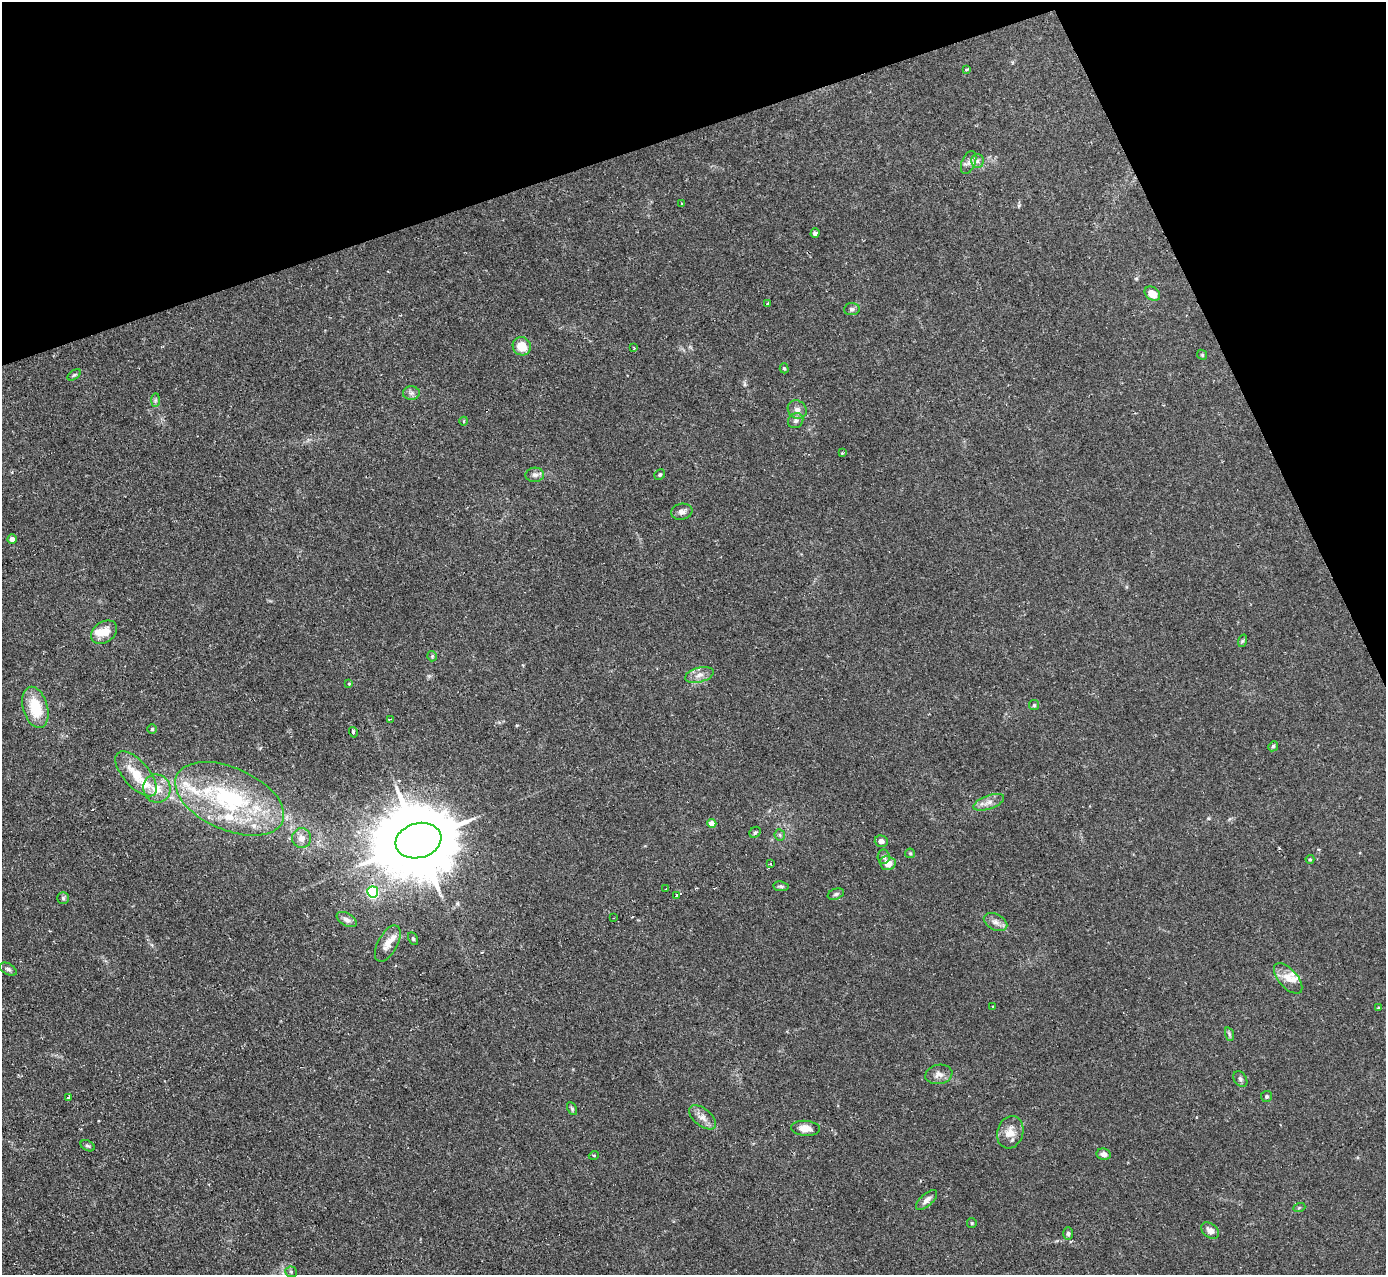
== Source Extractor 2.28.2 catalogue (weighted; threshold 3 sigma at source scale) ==
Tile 3 of 4 x 4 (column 3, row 1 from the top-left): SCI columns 2767-4150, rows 3966-5238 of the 5533 x 5515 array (HDU 1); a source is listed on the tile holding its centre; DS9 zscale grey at full resolution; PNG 1388 x 1277 px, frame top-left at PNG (2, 2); each listed source drawn as its Kron ellipse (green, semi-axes under 4 px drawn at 4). Shown black and unused: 18% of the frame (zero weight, under 2 of 3 exposures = <1% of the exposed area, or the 3 px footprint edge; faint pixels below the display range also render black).
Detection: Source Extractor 2.28.2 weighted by HDU 2 'WHT'; one run over the whole footprint, this tile lists its part. Background 0.0666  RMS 0.0051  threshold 0.0229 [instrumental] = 3 sigma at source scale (4.5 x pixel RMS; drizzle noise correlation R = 1.50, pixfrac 1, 0.05/0.05 arcsec/px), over >= 5 px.
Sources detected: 94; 2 cosmic-ray / hot-pixel residue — neither listed nor drawn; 10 inside a brighter listed object's ellipse — not listed separately; the other 82 listed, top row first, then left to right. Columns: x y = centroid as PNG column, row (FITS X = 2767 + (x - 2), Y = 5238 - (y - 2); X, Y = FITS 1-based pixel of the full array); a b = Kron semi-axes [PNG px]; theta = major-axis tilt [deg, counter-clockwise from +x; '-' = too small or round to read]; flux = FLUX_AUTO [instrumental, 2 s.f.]
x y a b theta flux
966 69 3 3 - 1
977 161 7 6 - 1.7
969 162 12 6 68 2.4
682 203 3 2 - 0.5
815 233 5 4 - 2
1152 294 8 6 -35 6.1
767 303 3 3 - 1.2
852 309 8 6 5 1.2
522 346 9 8 - 8.1
634 348 3 3 - 0.58
1202 355 5 4 - 0.61
784 368 5 4 - 0.61
74 375 7 4 35 0.77
411 393 8 7 - 1.7
155 400 7 4 89 0.92
797 410 10 8 -37 2.6
464 421 4 3 - 0.37
796 421 8 7 - 1.7
842 453 3 3 - 0.81
660 474 5 5 - 0.79
535 475 9 7 3 1.8
682 512 11 8 11 2.2
12 539 4 4 - 2.9
104 632 14 10 35 7.3
1242 641 6 4 70 0.75
432 656 5 5 - 0.7
699 675 15 7 14 3.3
349 684 4 3 - 0.89
1034 705 5 5 - 0.75
35 707 21 12 -74 16
390 719 3 3 - 0.63
152 729 5 5 - 0.68
353 732 5 3 - 1.6
1273 746 5 4 - 0.74
136 774 28 13 -49 14
157 788 14 13 - 8.2
229 799 58 31 -24 65
989 802 16 7 20 3.4
712 823 4 4 - 5.8
755 832 6 5 - 0.76
780 835 6 5 - 0.86
302 838 10 9 - 3.7
418 841 23 17 15 6500
881 841 6 5 - 1.9
910 853 5 5 - 0.61
884 857 7 6 - 1.3
1310 859 4 4 - 0.52
771 863 4 3 - 0.91
888 863 8 7 - 5
781 886 8 4 -6 1
666 889 3 2 - 0.45
373 892 5 5 - 61
836 894 8 5 20 1.1
677 896 4 3 - 1.6
63 898 5 5 - 0.9
614 918 3 2 - 0.42
347 920 11 6 -29 2.1
995 922 12 8 -28 2.6
413 939 7 4 -63 0.75
388 944 20 9 61 4.5
8 969 9 5 -29 1.3
1288 978 18 9 -48 5.8
993 1007 3 3 - 1
1378 1008 3 3 - 0.44
1229 1034 7 4 -72 0.87
939 1074 14 9 11 3.2
1240 1079 8 6 -54 1.3
1266 1096 5 5 - 0.9
68 1097 3 3 - 9
572 1109 7 4 -64 0.78
702 1117 16 9 -39 3.7
805 1128 14 7 -5 4.8
1010 1132 16 13 72 6
88 1146 7 5 -28 0.91
1104 1154 7 5 -11 2.5
594 1155 5 3 - 0.45
926 1200 13 6 42 2.6
1299 1208 6 4 20 0.65
972 1223 5 4 - 0.58
1210 1230 10 7 -39 2.8
1068 1233 6 5 - 1.1
291 1272 6 5 - 0.86
Overlapping masked pixels (flux is a lower limit): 1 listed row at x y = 418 841